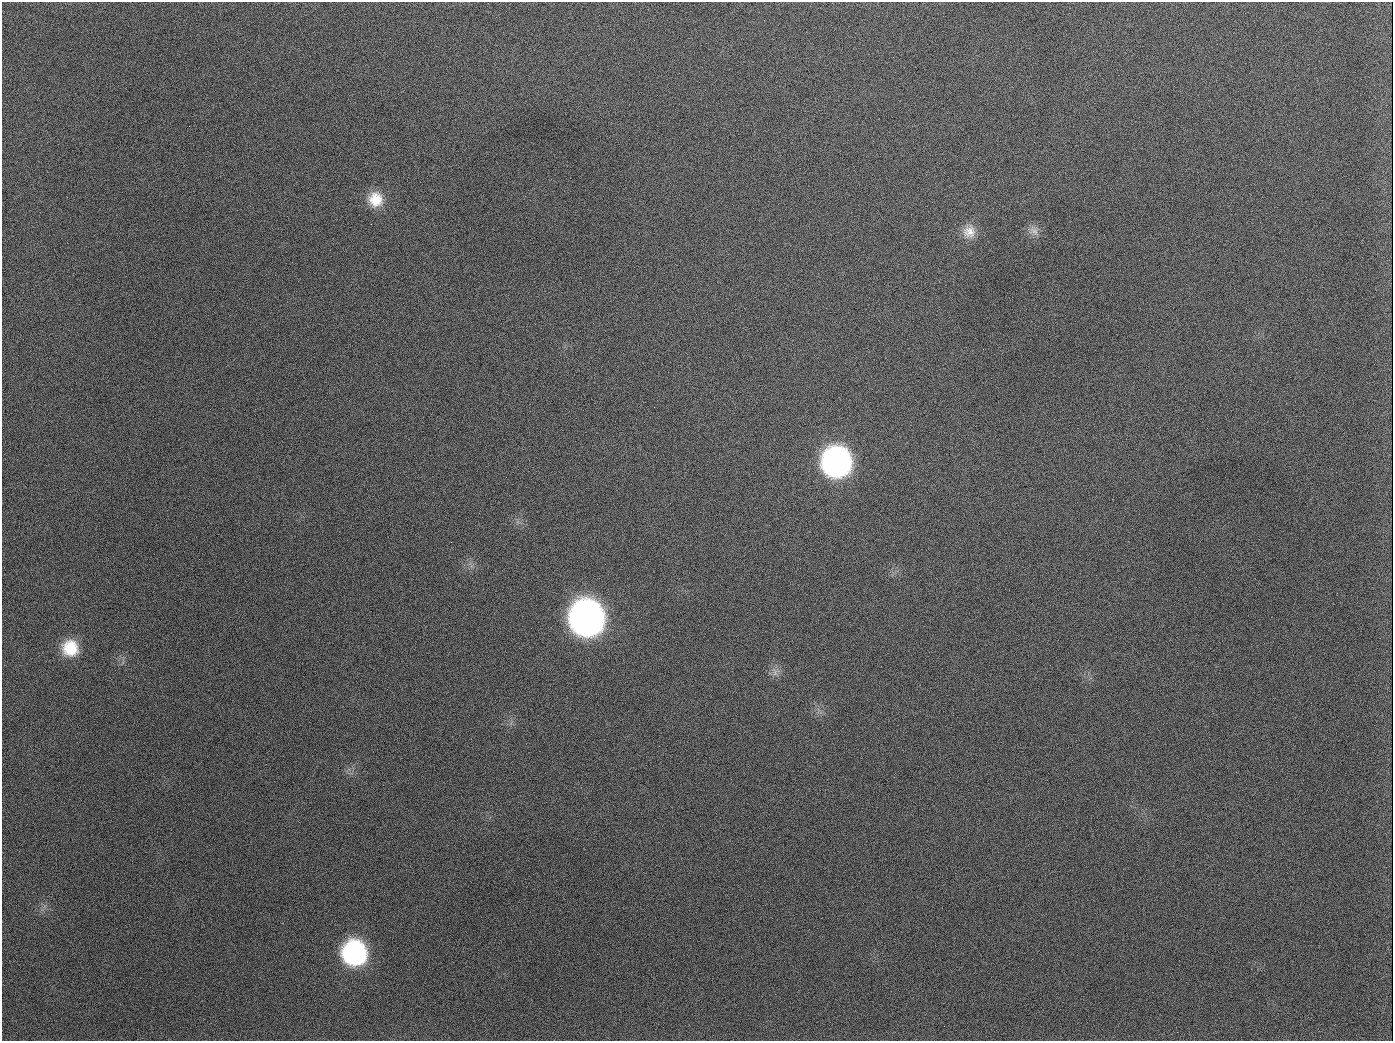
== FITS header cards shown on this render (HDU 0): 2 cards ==
NAXIS1  =                 1391
NAXIS2  =                 1039

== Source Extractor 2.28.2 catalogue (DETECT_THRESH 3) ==
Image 1391 x 1039 px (HDU 0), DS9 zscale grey, 1 PNG px = 1 image px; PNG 1395 x 1043 px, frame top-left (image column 1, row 1039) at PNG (2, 2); no overlay
Background 1600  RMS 72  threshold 216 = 3 sigma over >= 5 px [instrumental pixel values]
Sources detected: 11; all 11 listed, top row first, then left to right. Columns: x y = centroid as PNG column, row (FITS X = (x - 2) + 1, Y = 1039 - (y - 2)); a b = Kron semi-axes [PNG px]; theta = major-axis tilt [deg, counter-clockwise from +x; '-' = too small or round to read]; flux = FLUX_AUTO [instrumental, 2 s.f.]
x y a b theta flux
189 126 2 2 - 5.9e+03
375 199 18 17 - 1.1e+05
1034 231 14 9 -35 3.5e+04
969 232 18 16 77 7.0e+04
654 407 3 2 - 3.4e+03
836 462 20 19 - 2.0e+06
586 618 22 20 -74 4.6e+06
70 648 19 18 - 1.6e+05
775 672 11 7 -85 2.7e+04
354 953 20 19 - 9.1e+05
944 1026 2 2 - 4.6e+03